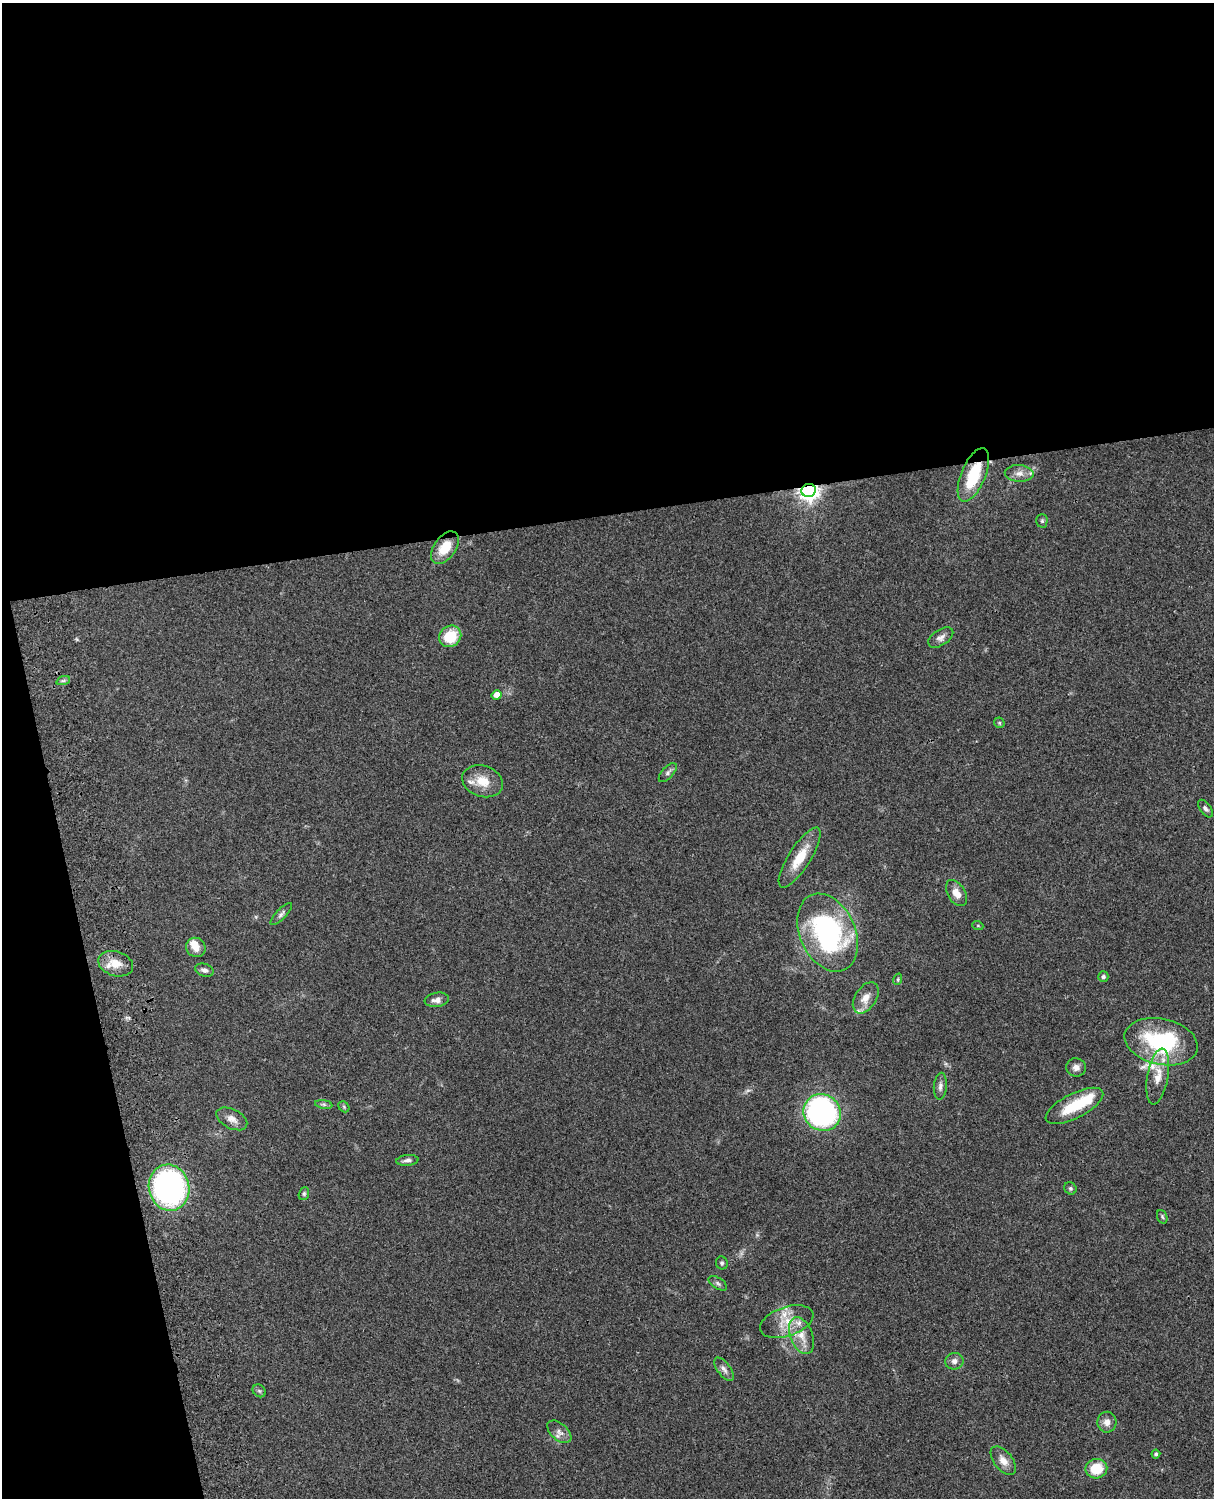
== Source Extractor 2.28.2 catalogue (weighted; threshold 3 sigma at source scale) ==
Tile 1 of 4 x 3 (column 1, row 1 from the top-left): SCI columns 121-1332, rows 3269-4764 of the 5089 x 4927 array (HDU 1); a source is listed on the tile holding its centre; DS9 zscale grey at full resolution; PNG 1216 x 1500 px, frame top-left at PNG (2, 3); each listed source drawn as its Kron ellipse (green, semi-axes under 4 px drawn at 4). Shown black and unused: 39% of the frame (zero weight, under 3 of 4 exposures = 6% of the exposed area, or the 3 px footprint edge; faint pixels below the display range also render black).
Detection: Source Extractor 2.28.2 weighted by HDU 2 'WHT'; one run over the whole footprint, this tile lists its part. Background 0.0961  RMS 0.0063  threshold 0.0281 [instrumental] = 3 sigma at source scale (4.5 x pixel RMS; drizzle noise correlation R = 1.50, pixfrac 1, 0.05/0.05 arcsec/px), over >= 5 px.
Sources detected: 58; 1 too faint to see at this stretch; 1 inside a brighter object's white glare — neither listed nor drawn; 5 inside a brighter listed object's ellipse — not listed separately; the other 51 listed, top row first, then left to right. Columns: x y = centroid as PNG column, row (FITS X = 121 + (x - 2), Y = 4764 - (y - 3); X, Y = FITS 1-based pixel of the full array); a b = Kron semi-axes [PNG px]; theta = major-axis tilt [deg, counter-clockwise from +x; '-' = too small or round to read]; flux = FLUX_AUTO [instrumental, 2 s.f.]
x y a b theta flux
1019 473 14 8 -3 4.3
973 475 29 12 67 28
809 490 7 6 - 390
1042 521 7 5 89 1.1
445 548 18 11 54 13
450 636 11 10 - 19
941 638 14 8 33 3
63 681 7 4 18 1.3
497 695 5 4 - 4.5
999 723 5 5 - 0.86
668 773 12 5 47 2
482 781 21 15 -19 11
1205 809 10 5 -53 1.7
800 858 35 11 57 15
956 893 14 8 -58 5.9
281 914 14 5 46 2
978 926 5 3 - 0.57
828 933 41 27 -66 100
196 947 10 9 - 5.5
116 964 18 12 -17 9.1
204 970 9 6 -18 2.4
1103 977 5 5 - 1.2
898 979 6 3 72 0.74
866 998 17 10 57 6.8
437 1000 12 7 9 3.3
1161 1042 37 23 -12 60
1076 1067 10 9 - 3.3
1158 1076 28 10 80 10
940 1086 13 6 85 2.4
324 1104 9 4 -9 1.4
1074 1106 32 12 27 21
344 1107 6 4 -47 0.93
822 1113 19 18 - 130
232 1119 17 9 -27 4.7
407 1160 11 5 6 2.1
169 1188 23 20 -78 160
1070 1188 6 6 - 1.2
304 1194 7 5 70 1.1
1162 1217 7 5 -69 1.1
722 1263 6 6 - 1.1
718 1283 10 5 -33 1.5
787 1322 28 14 19 13
802 1336 19 11 -68 8.8
954 1361 9 8 - 2.9
724 1369 14 6 -53 2.8
259 1391 7 5 -44 1.2
1107 1422 10 9 - 4
559 1432 14 8 -41 3.7
1156 1454 4 4 - 1
1003 1461 16 9 -51 5.6
1096 1469 11 10 - 16
Overlapping masked pixels (flux is a lower limit): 2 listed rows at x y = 973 475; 809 490